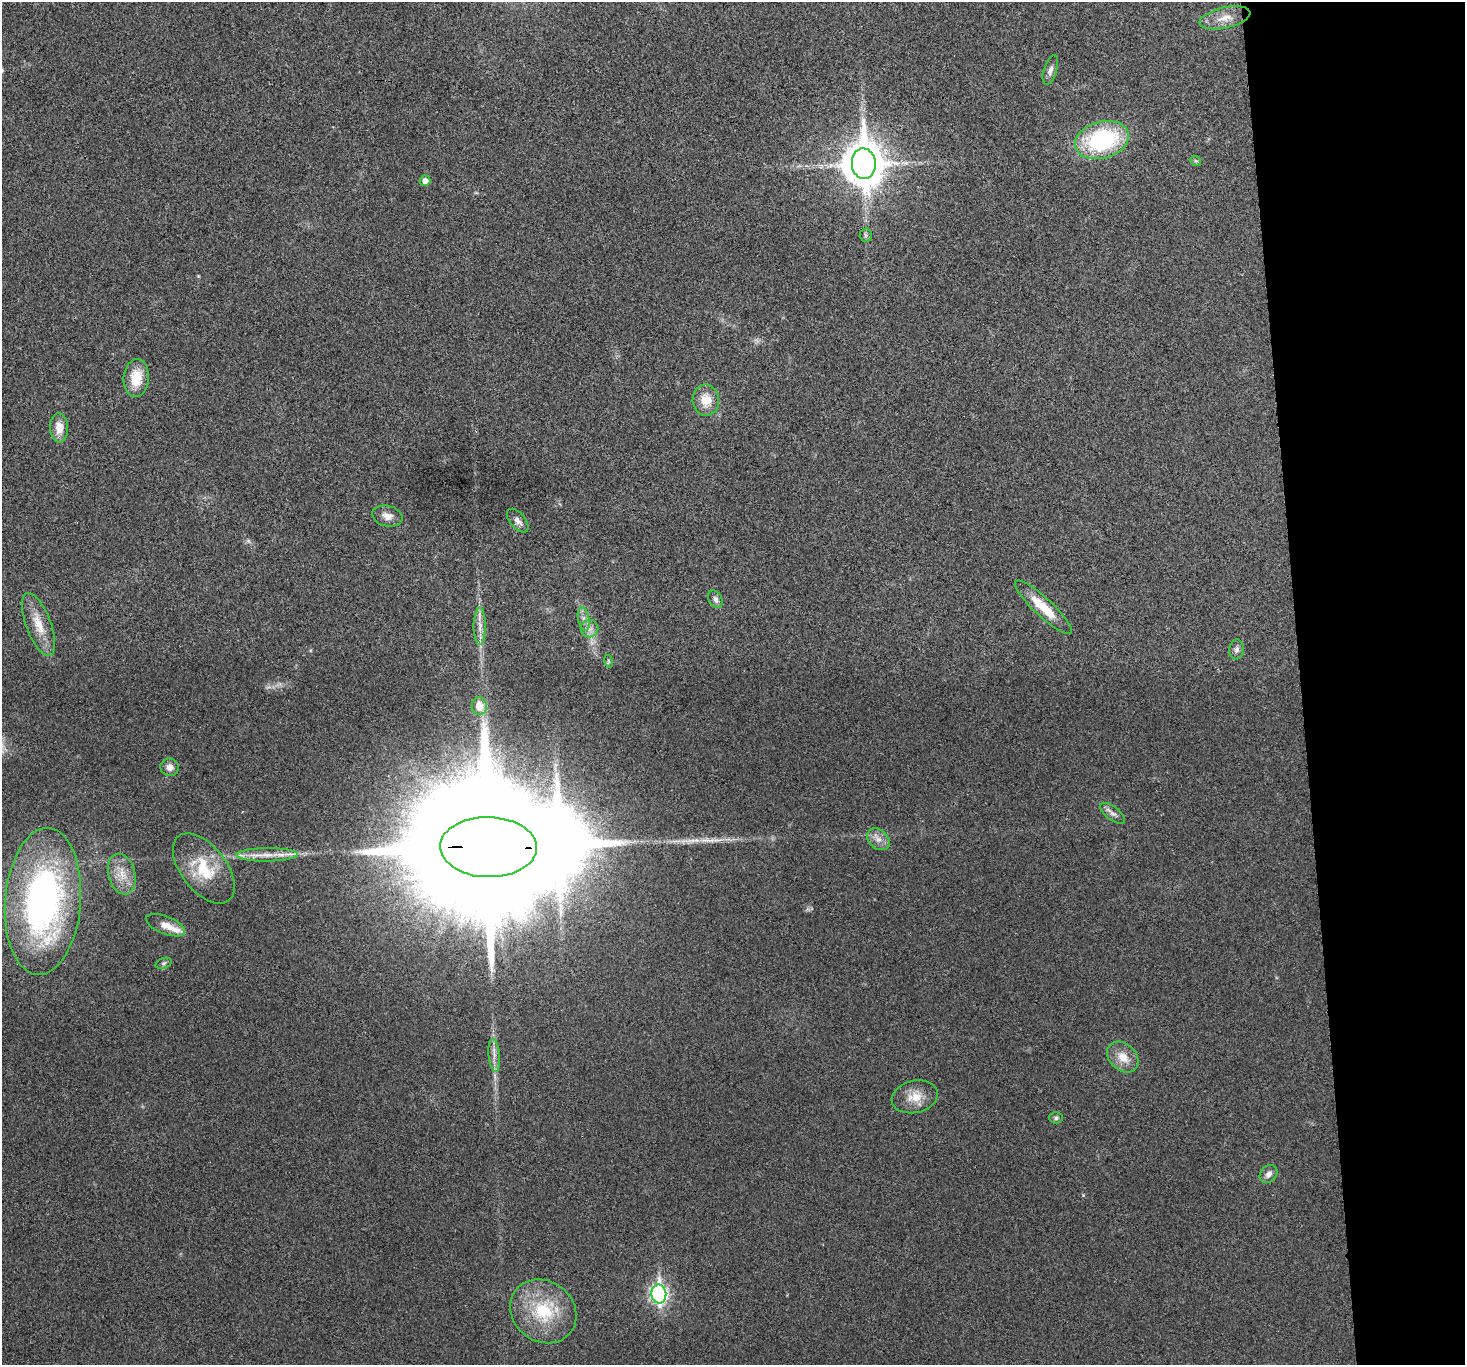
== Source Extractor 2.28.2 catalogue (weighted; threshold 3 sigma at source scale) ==
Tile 6 of 3 x 3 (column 3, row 2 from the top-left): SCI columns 2928-4390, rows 1493-2855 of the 4392 x 4370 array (HDU 1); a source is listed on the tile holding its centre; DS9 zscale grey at full resolution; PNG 1467 x 1367 px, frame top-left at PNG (2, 2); each listed source drawn as its Kron ellipse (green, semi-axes under 4 px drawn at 4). Shown black and unused: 11% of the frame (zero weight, under 3 of 4 exposures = <1% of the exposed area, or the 3 px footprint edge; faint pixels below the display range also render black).
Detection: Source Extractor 2.28.2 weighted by HDU 2 'WHT'; one run over the whole footprint, this tile lists its part. Background 0.0321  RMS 0.0062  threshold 0.0281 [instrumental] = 3 sigma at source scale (4.5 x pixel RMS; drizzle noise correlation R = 1.50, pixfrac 1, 0.05/0.05 arcsec/px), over >= 5 px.
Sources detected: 43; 1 too faint to see at this stretch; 1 inside a brighter object's white glare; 1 long thin detection or spike segment (spike, bleed or trail) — neither listed nor drawn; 2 inside a brighter listed object's ellipse — not listed separately; the other 38 listed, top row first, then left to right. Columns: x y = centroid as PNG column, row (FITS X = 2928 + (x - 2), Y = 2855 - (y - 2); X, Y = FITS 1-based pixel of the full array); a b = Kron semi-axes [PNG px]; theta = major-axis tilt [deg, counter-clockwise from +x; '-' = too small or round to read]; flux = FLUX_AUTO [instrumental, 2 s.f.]
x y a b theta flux
1225 18 26 10 13 9.3
1050 70 15 6 72 3
1102 140 27 18 15 75
1196 161 6 4 -41 0.98
864 164 15 12 -86 2000
425 181 5 5 - 3.7
866 235 6 6 - 1.3
136 378 19 12 85 15
706 400 15 13 -82 11
59 428 15 9 -86 7.8
387 516 15 10 -13 5
518 521 14 7 -50 3.6
715 599 9 6 -59 2.3
1043 607 38 9 -43 16
584 619 12 5 -78 3.1
38 624 33 12 -69 13
480 626 18 6 -90 4.7
589 629 9 8 - 3.4
1236 649 10 7 84 2.3
608 661 6 4 -72 0.84
479 706 9 7 -84 11
170 767 9 8 - 3.7
1113 813 15 6 -37 2.9
878 839 12 9 -43 4.8
488 847 48 30 -1 55000
267 855 31 6 1 8.9
204 868 41 22 -52 28
122 874 21 13 -75 10
43 901 74 38 85 220
165 925 20 9 -21 7.1
163 963 8 5 19 1.4
494 1055 16 5 -84 3.9
1123 1057 17 13 -43 9.3
915 1097 23 16 14 11
1056 1118 6 6 - 1.5
1269 1174 10 7 49 3.5
659 1294 9 7 -87 200
543 1311 35 30 -37 39
Overlapping masked pixels (flux is a lower limit): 2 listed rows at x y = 864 164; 488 847